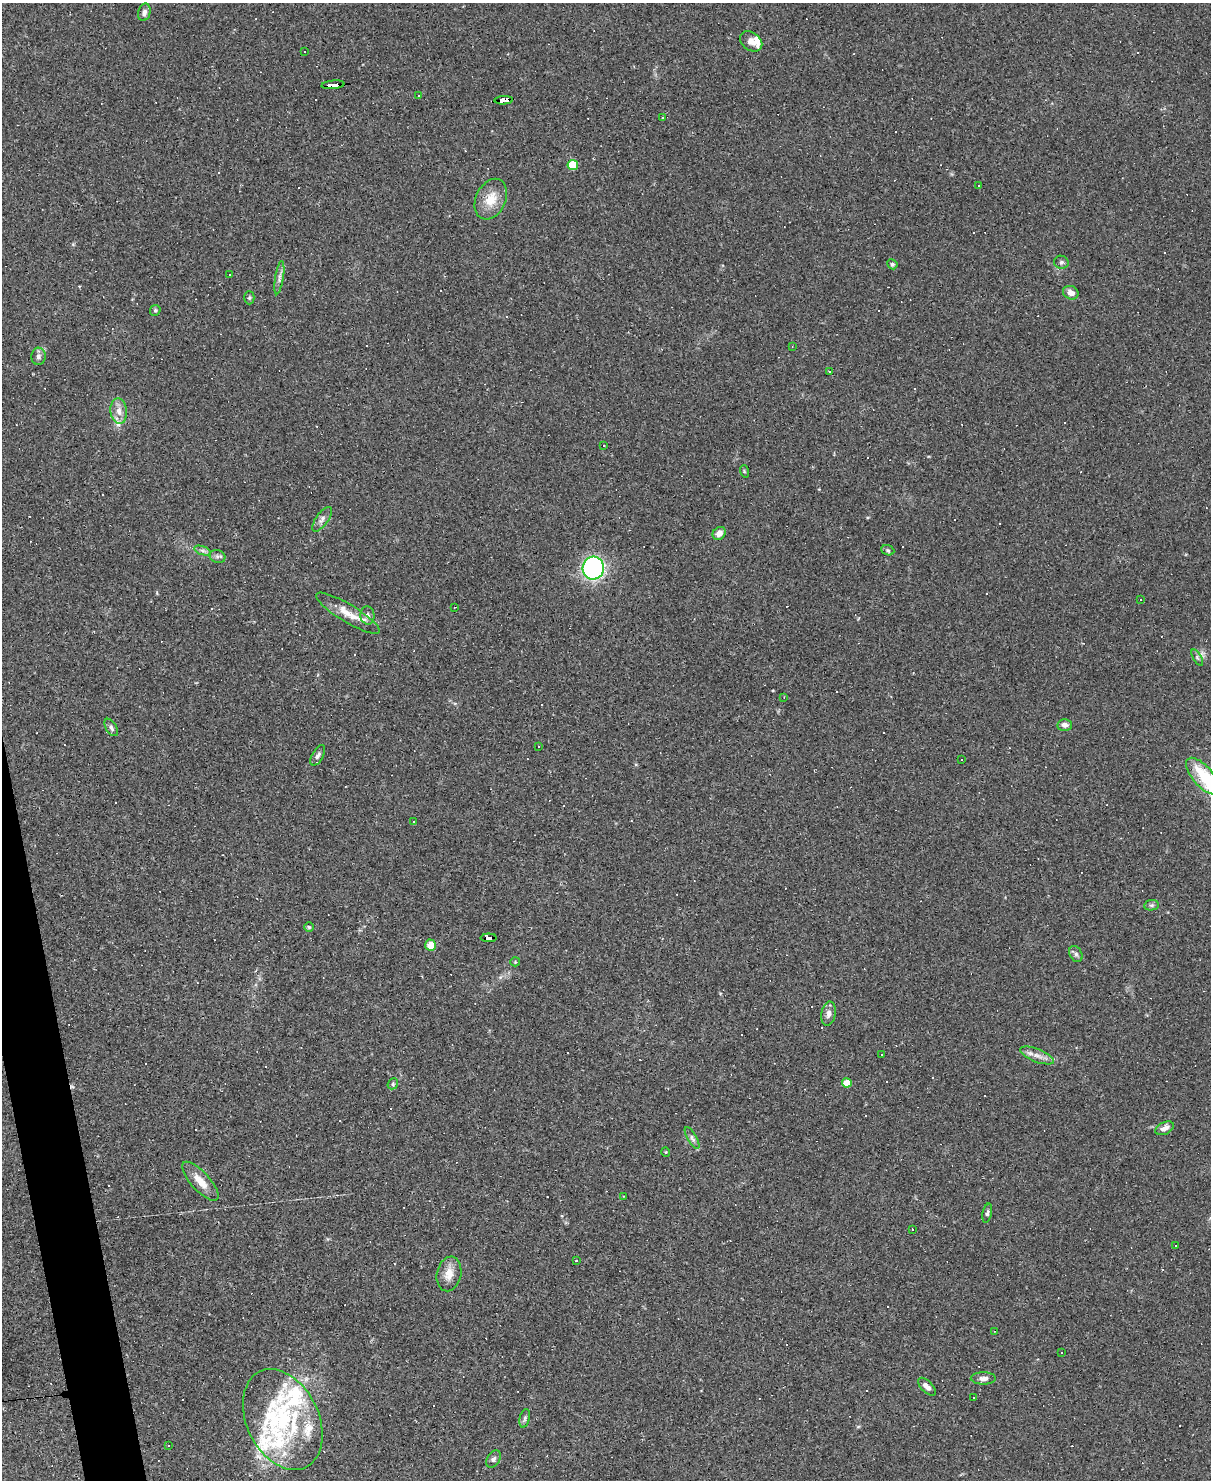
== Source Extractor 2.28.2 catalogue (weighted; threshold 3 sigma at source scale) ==
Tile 7 of 4 x 3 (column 3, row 2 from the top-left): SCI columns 2418-3626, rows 1727-3204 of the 4834 x 4815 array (HDU 1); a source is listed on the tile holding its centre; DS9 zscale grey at full resolution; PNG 1213 x 1482 px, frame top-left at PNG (2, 3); each listed source drawn as its Kron ellipse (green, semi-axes under 4 px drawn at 4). Shown black and unused: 2% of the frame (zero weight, under 2 of 3 exposures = <1% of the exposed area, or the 3 px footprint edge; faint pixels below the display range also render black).
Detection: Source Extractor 2.28.2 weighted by HDU 2 'WHT'; one run over the whole footprint, this tile lists its part. Background 0.105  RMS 0.0069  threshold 0.031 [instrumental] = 3 sigma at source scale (4.5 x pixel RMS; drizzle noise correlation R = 1.50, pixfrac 1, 0.05/0.05 arcsec/px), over >= 5 px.
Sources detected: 144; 62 cosmic-ray / hot-pixel residue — neither listed nor drawn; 10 inside a brighter listed object's ellipse — not listed separately; the other 72 listed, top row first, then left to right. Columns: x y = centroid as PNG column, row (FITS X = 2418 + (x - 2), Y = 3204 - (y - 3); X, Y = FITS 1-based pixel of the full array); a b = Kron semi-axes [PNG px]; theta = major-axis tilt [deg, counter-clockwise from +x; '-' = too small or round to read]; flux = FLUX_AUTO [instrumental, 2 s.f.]
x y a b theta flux
144 12 9 6 76 2.5
751 41 12 9 -35 4.5
304 51 2 2 - 0.62
333 85 11 3 6 130
418 96 3 3 - 16
504 100 9 4 2 91
663 118 3 2 - 0.67
573 165 5 5 - 29
978 186 3 3 - 2.5
491 199 21 15 64 12
1061 262 7 6 - 1.6
892 264 5 5 - 1.2
230 275 3 3 - 1.6
279 278 17 3 81 2.6
1071 293 8 6 -23 4.2
249 298 7 5 89 1.1
155 310 6 5 - 1
792 347 3 2 - 0.41
38 356 8 7 - 2.5
829 371 3 3 - 1.5
119 411 13 8 -84 5.3
604 446 3 2 - 0.48
744 471 6 4 -73 0.76
322 519 14 6 54 3
719 533 7 6 - 4.6
203 550 9 4 -19 1.7
888 550 7 5 -21 1.2
217 556 8 6 -16 1.9
593 568 11 10 - 120
1140 599 3 2 - 0.74
455 607 2 2 - 0.38
348 613 36 9 -31 11
367 615 9 7 -85 2.7
1197 657 9 4 -60 1.3
784 697 3 3 - 0.47
1065 725 7 6 - 3.5
111 727 9 5 -59 1.9
538 746 3 2 - 1.3
318 755 11 5 59 2.2
962 759 3 3 - 6.6
1203 776 22 10 -50 12
414 821 3 3 - 2.8
1152 905 7 5 10 1.5
309 927 5 4 - 0.85
489 938 8 4 1 160
430 945 5 5 - 8
1076 954 8 6 -61 2
515 962 5 4 - 0.77
828 1014 12 7 80 3.5
881 1054 3 3 - 1.2
1037 1055 18 6 -21 4.9
847 1083 5 4 - 17
393 1084 6 5 - 1.2
1165 1128 10 6 26 3.5
692 1138 12 4 -60 2.3
666 1152 5 3 - 0.52
200 1181 25 9 -48 9.5
623 1196 3 2 - 0.42
987 1213 9 4 77 1.5
912 1229 2 2 - 0.53
1176 1246 3 3 - 3.7
576 1261 3 3 - 1.1
449 1274 17 12 78 8
994 1331 3 2 - 0.43
1061 1352 3 3 - 2.5
983 1378 12 6 0 3.4
927 1387 11 5 -45 4.2
974 1398 2 2 - 0.53
525 1418 9 5 77 1.6
283 1419 53 36 -64 72
168 1446 3 2 - 0.51
493 1459 9 6 57 1.9
Overlapping masked pixels (flux is a lower limit): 3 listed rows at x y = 333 85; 504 100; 489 938